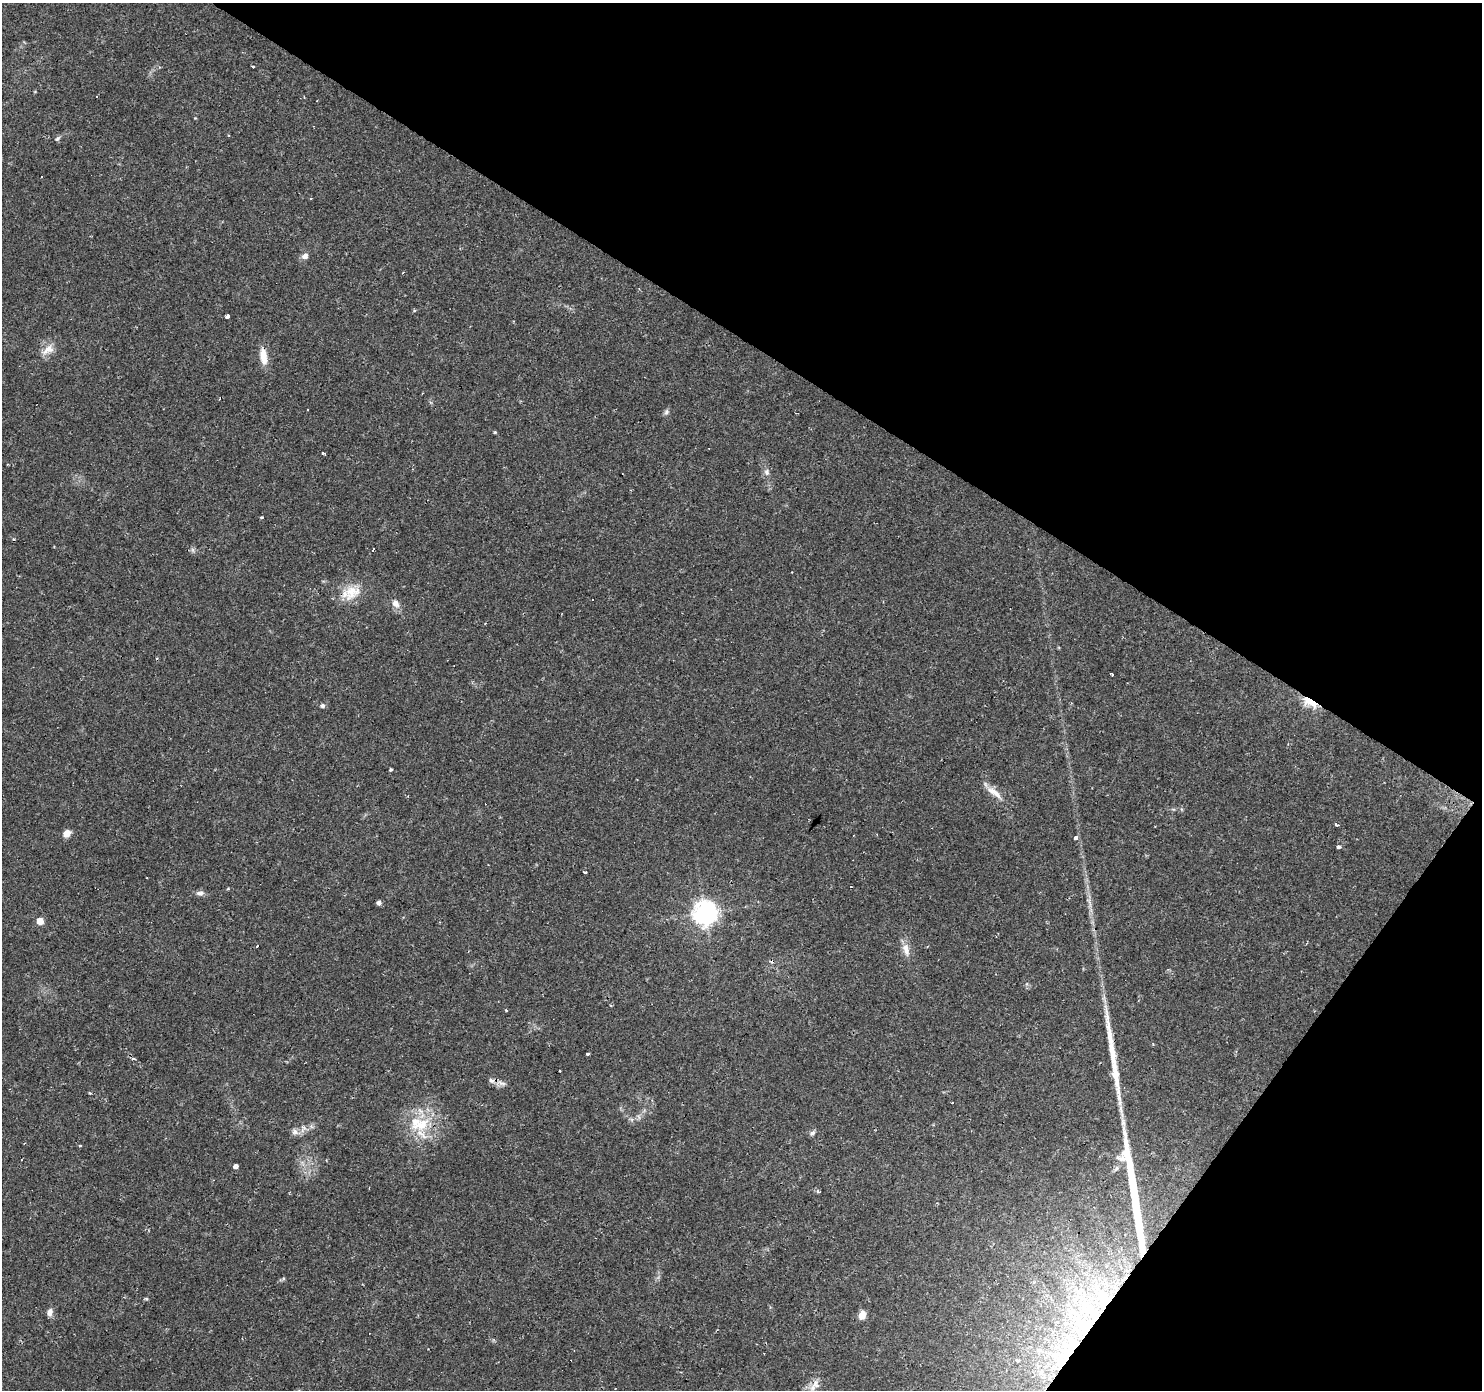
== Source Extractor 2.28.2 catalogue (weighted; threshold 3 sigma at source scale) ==
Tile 8 of 4 x 4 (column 4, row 2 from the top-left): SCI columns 4439-5918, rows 2955-4342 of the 5920 x 5977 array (HDU 1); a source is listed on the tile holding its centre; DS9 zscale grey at full resolution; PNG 1484 x 1392 px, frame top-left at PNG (2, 3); no overlay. Shown black and unused: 31% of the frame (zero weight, under 2 of 3 exposures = <1% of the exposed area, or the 3 px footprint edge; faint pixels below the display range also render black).
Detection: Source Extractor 2.28.2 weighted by HDU 2 'WHT'; one run over the whole footprint, this tile lists its part. Background 0.0427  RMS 0.0037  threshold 0.0167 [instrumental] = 3 sigma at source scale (4.5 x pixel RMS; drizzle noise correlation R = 1.50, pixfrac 1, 0.0396/0.0396 arcsec/px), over >= 5 px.
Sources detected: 77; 1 inside a brighter object's white glare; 15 cosmic-ray / hot-pixel residue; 2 long thin detections or spike segments (spike, bleed or trail) — not listed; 4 inside a brighter listed object's ellipse — not listed separately; the other 55 listed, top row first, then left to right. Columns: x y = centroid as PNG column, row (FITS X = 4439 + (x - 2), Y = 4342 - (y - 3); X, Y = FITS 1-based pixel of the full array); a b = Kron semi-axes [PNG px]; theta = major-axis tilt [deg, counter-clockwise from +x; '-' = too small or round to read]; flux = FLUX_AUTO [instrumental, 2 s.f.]
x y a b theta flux
253 66 3 2 - 0.36
97 97 3 3 - 0.95
317 101 3 2 - 0.42
195 118 4 3 - 0.26
57 139 8 5 35 0.79
311 198 3 2 - 0.56
305 256 8 6 30 1.6
414 311 4 3 - 0.59
227 316 4 3 - 3.8
48 350 19 10 33 3.9
263 356 21 9 -82 5
666 412 8 6 66 0.95
495 432 4 3 - 0.46
323 453 4 3 - 0.71
767 472 9 7 -77 1.5
261 517 3 3 - 0.46
373 549 3 2 - 0.49
193 550 7 4 -71 0.71
352 592 25 18 24 8.5
396 603 10 8 -54 2.3
1112 674 5 3 - 1.3
1310 702 18 8 -32 10
322 705 5 5 - 1.1
391 769 4 3 - 0.46
994 792 25 8 -35 4.1
1336 824 4 3 - 1.2
67 833 8 6 32 3.1
853 835 3 2 - 0.38
1075 838 4 3 - 2.9
1338 847 4 3 - 1.3
585 872 4 2 - 0.68
228 889 4 3 - 0.41
200 893 12 6 3 1.4
379 903 5 5 - 1.3
705 913 8 8 - 300
40 921 5 5 - 5.5
906 951 14 8 -88 2.8
506 1010 3 3 - 0.82
587 1054 4 3 - 0.89
560 1071 3 2 - 0.35
502 1083 13 6 -15 1.7
422 1125 24 16 54 12
303 1129 13 4 65 1.3
295 1132 10 8 -35 1.6
812 1133 8 6 37 1.1
80 1146 3 2 - 0.71
235 1166 3 3 - 12
818 1192 6 3 -20 0.55
1119 1251 3 3 - 1.1
1104 1297 29 20 -30 22
50 1312 10 7 68 1.7
862 1315 9 7 68 3.1
1082 1326 46 26 -61 37
1017 1361 4 3 - 1.5
815 1384 14 9 82 3
Overlapping masked pixels (flux is a lower limit): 3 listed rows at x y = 1310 702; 1104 1297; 1082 1326
Isophote crosses this tile's border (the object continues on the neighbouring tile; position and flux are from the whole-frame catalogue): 1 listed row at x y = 815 1384